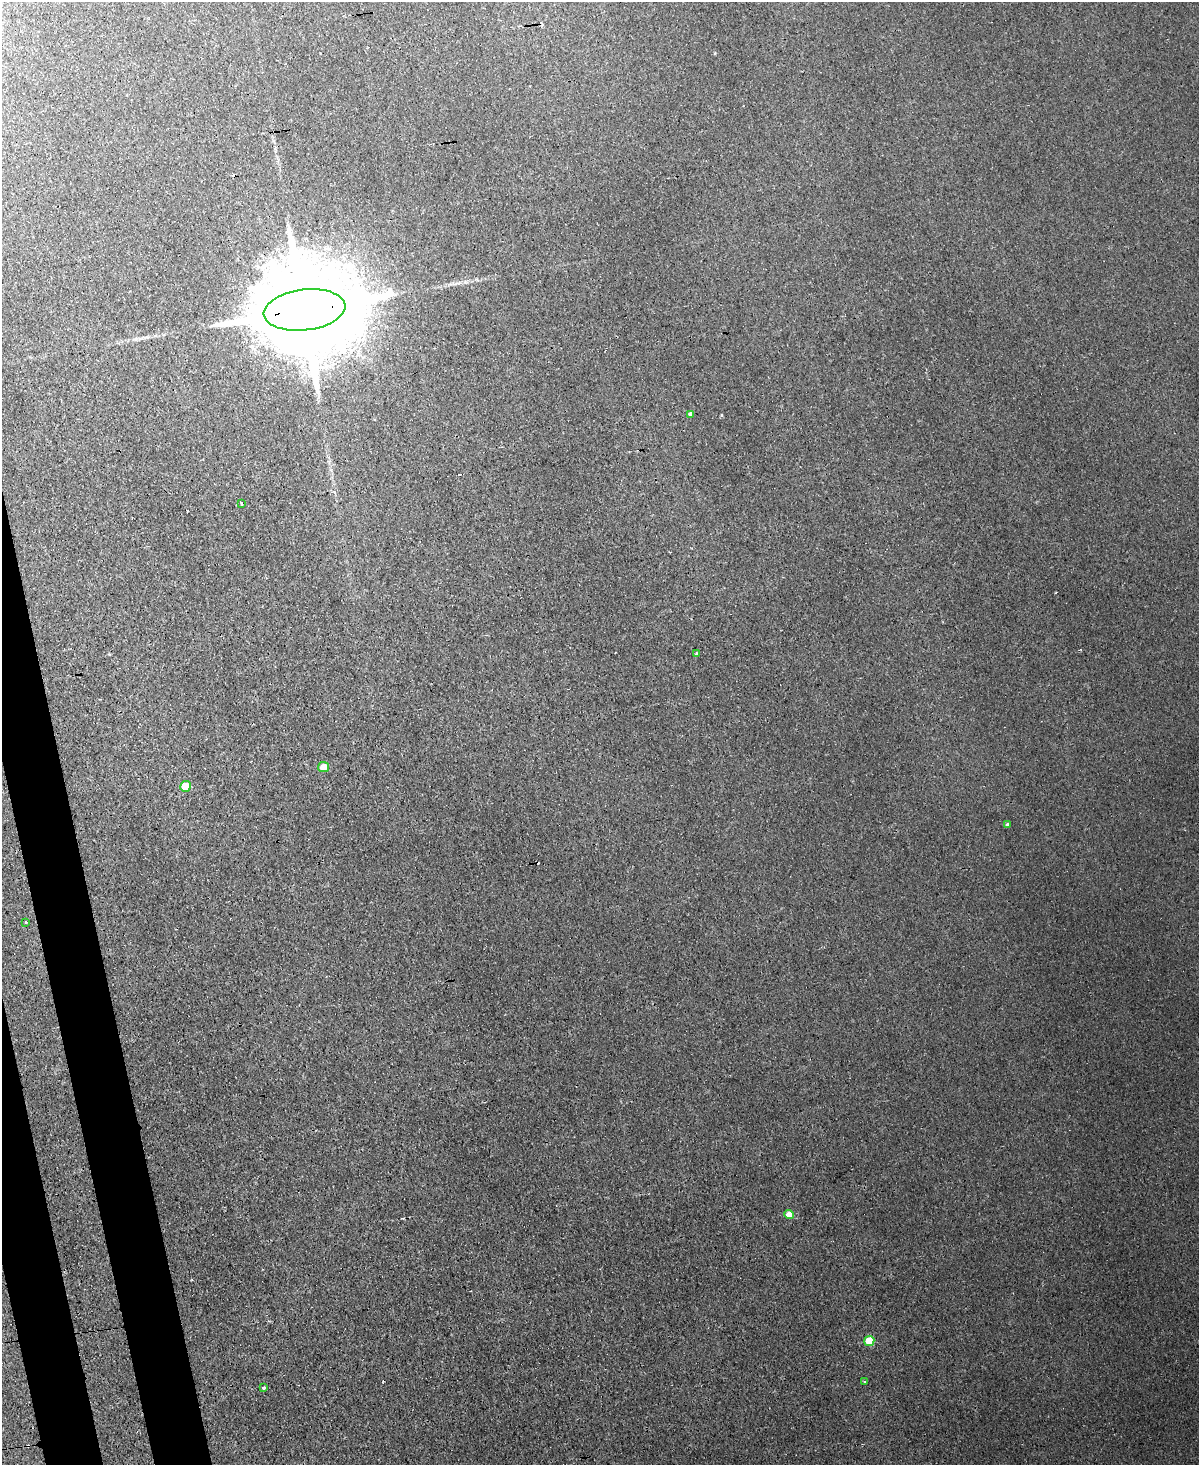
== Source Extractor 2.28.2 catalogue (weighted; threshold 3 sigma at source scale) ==
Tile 7 of 4 x 3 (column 3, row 2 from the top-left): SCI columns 2511-3707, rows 1825-3287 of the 5022 x 4996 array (HDU 1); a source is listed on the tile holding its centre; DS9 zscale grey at full resolution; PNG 1201 x 1467 px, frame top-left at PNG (2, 2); each listed source drawn as its Kron ellipse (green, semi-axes under 4 px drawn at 4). Shown black and unused: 4% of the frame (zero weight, under 3 of 4 exposures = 12% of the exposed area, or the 3 px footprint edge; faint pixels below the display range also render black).
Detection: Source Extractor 2.28.2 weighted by HDU 2 'WHT'; one run over the whole footprint, this tile lists its part. Background 0.0188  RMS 0.003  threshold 0.0135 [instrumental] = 3 sigma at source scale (4.5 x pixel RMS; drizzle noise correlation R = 1.50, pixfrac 1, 0.05/0.05 arcsec/px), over >= 5 px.
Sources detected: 15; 3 cosmic-ray / hot-pixel residue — neither listed nor drawn; the other 12 listed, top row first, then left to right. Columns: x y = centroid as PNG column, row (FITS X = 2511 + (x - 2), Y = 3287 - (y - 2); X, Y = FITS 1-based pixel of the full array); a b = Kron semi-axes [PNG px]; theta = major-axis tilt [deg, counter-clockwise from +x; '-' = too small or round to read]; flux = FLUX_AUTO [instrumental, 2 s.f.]
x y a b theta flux
305 310 41 20 7 11000
691 414 4 4 - 0.72
242 503 3 2 - 0.36
696 653 4 3 - 0.43
323 767 6 5 - 3.2
185 786 5 5 - 4.5
1007 825 4 3 - 0.49
26 922 3 2 - 0.24
789 1215 5 4 - 3.7
869 1341 5 5 - 6.8
864 1382 3 2 - 0.38
263 1388 3 3 - 0.61
Overlapping masked pixels (flux is a lower limit): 1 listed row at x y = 305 310